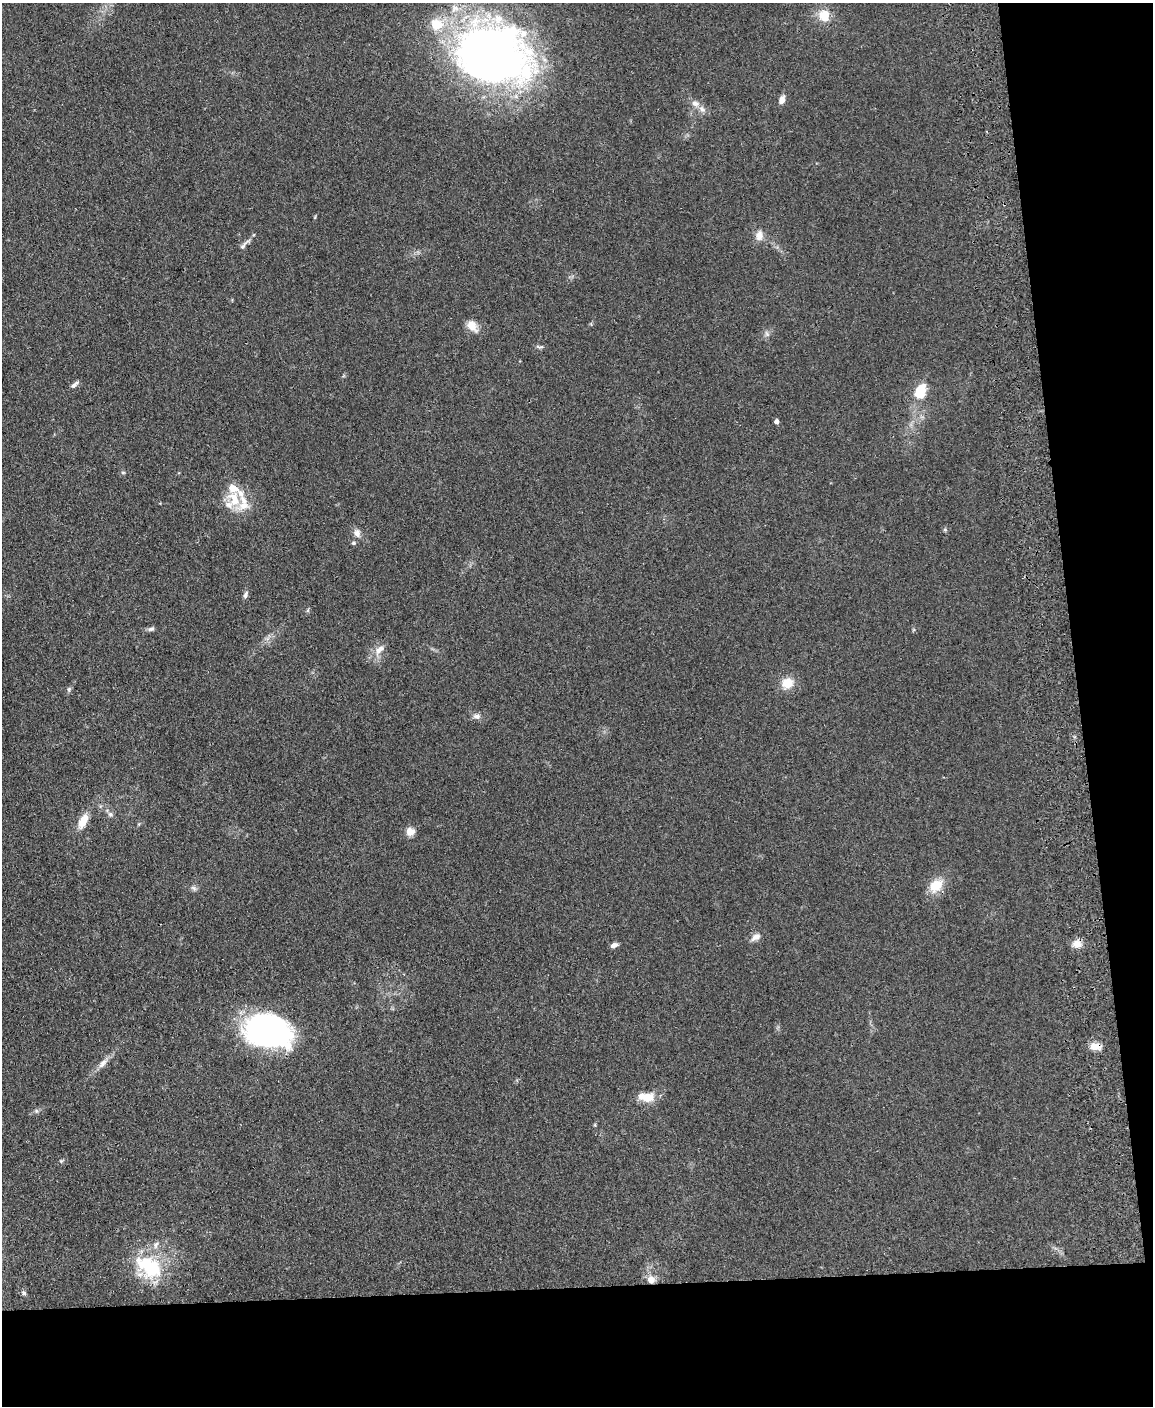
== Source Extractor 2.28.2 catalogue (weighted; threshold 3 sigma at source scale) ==
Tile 12 of 4 x 3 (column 4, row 3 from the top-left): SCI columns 3510-4660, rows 247-1650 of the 4717 x 4598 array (HDU 1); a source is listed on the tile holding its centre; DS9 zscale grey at full resolution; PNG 1155 x 1408 px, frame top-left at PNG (2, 3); no overlay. Shown black and unused: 15% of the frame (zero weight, under 2 of 3 exposures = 3% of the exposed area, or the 3 px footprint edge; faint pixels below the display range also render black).
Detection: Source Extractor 2.28.2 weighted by HDU 2 'WHT'; one run over the whole footprint, this tile lists its part. Background 0.0922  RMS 0.0091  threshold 0.0411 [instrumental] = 3 sigma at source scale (4.5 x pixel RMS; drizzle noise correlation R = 1.50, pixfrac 1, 0.05/0.05 arcsec/px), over >= 5 px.
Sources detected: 51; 2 inside a brighter object's white glare — not listed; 7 inside a brighter listed object's ellipse — not listed separately; the other 42 listed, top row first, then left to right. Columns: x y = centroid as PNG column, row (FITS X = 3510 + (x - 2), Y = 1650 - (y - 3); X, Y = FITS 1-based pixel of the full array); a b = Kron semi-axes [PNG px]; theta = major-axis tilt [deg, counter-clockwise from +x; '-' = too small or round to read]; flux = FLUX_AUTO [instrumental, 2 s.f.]
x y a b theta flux
455 8 11 10 - 7.3
824 16 15 13 86 16
490 57 65 47 -15 680
782 100 10 6 67 4.9
695 103 11 7 -20 4.8
759 235 12 9 86 7.1
243 246 13 5 53 3.2
472 326 14 10 -56 10
767 334 7 5 -46 1.9
540 347 11 4 2 1.7
75 385 12 5 40 3
920 389 14 11 30 15
776 421 4 4 - 3.7
123 472 6 4 0 1.1
234 499 25 17 -68 24
945 530 6 4 -1 1.2
357 533 11 9 -88 4.8
353 543 5 4 - 1.7
246 595 10 5 71 2.8
308 610 6 4 71 1.2
151 629 9 5 15 2.2
379 650 16 8 45 7.3
787 683 13 11 23 14
69 689 7 5 75 1.9
477 716 10 7 -5 3.8
110 814 8 6 -15 2.3
83 821 19 9 63 12
410 832 11 10 - 6.4
936 885 17 13 35 17
194 888 9 5 -27 2.2
756 937 14 8 32 5.1
1077 944 9 8 - 8.2
614 945 8 5 17 3.6
267 1031 37 24 -15 300
1095 1046 12 7 -4 9.3
102 1063 16 7 48 6
646 1097 22 11 -5 14
36 1111 6 6 - 1.7
595 1125 5 3 - 0.87
61 1161 5 5 - 1.1
149 1267 37 24 -35 56
651 1280 9 8 - 7.1
Overlapping masked pixels (flux is a lower limit): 2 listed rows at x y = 1095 1046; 651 1280
Unlisted compact peaks at least as high as the median listed source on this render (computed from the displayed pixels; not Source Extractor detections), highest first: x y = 24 1293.